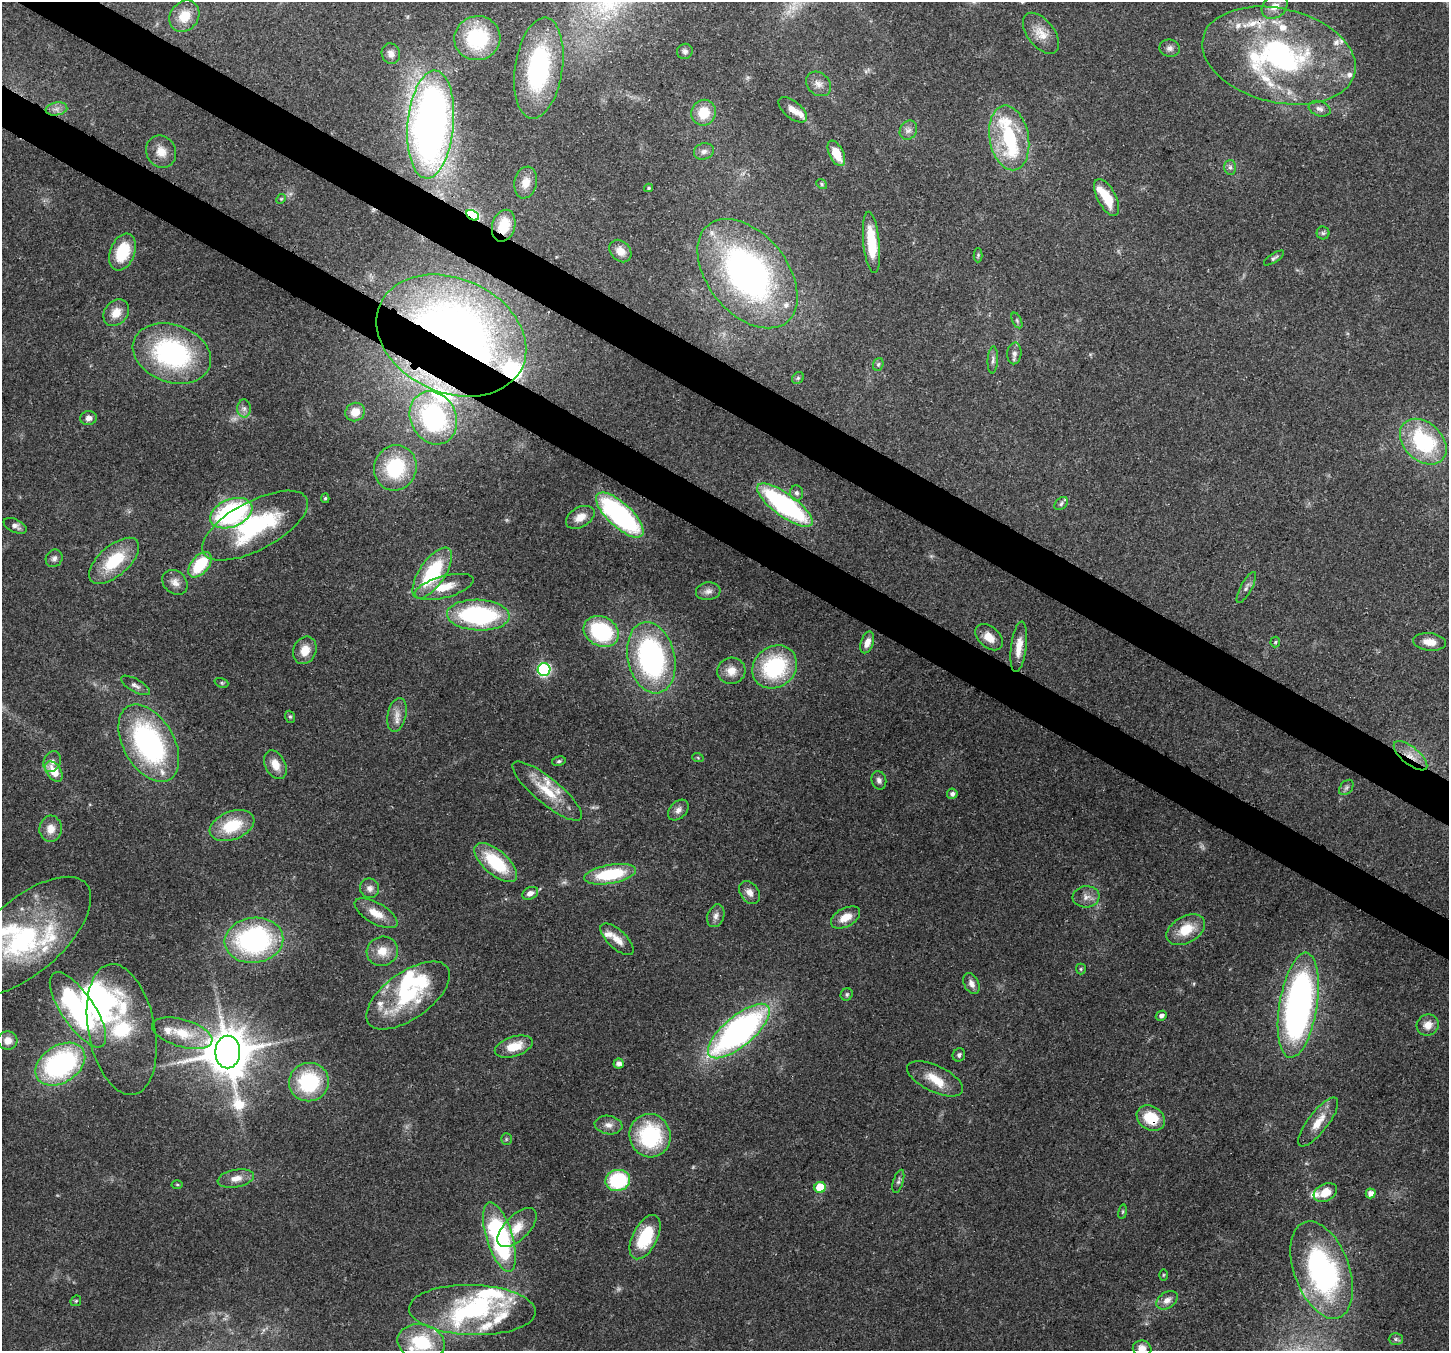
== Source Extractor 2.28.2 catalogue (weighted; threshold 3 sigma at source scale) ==
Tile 11 of 4 x 4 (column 3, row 3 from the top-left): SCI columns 2973-4419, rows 1708-3056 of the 5938 x 6042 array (HDU 1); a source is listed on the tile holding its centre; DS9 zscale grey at full resolution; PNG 1451 x 1353 px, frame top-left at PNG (2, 2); each listed source drawn as its Kron ellipse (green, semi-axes under 4 px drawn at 4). Shown black and unused: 6% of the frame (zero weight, under 3 of 4 exposures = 8% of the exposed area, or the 3 px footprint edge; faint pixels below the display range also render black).
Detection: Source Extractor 2.28.2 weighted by HDU 2 'WHT'; one run over the whole footprint, this tile lists its part. Background 0.103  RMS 0.004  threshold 0.0181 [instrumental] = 3 sigma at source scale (4.5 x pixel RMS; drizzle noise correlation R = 1.50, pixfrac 1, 0.0396/0.0396 arcsec/px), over >= 5 px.
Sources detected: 198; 3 too faint to see at this stretch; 8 inside a brighter object's white glare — neither listed nor drawn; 34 inside a brighter listed object's ellipse — not listed separately; the other 153 listed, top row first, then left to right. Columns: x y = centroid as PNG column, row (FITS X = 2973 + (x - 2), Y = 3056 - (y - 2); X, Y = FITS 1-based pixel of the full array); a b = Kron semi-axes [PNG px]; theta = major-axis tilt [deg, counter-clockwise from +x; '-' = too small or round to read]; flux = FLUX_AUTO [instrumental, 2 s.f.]
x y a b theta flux
1275 6 14 11 39 4.1
184 16 17 14 52 8.2
1041 33 24 13 -52 6.4
477 38 23 22 - 31
1170 48 10 8 -9 1.7
685 51 8 7 - 1.3
391 54 10 9 - 2.8
1279 56 78 47 -13 100
539 68 51 24 82 59
818 84 14 11 -42 3.1
56 109 11 6 9 2.1
1320 109 11 7 -19 2
793 110 17 8 -39 3.2
704 113 13 12 - 9.5
431 124 54 23 85 280
908 130 10 8 57 2
1009 138 32 19 -80 26
704 151 10 8 15 1.9
161 152 16 14 -60 5.3
836 153 14 7 -63 8.5
1230 167 7 6 - 1.2
526 183 16 11 78 5.1
822 184 6 4 -39 0.6
648 188 4 3 - 0.62
1107 197 20 9 -62 11
281 199 5 4 - 0.47
473 215 7 4 -29 61
504 226 16 11 74 10
1323 233 6 6 - 0.89
871 242 31 8 -84 15
620 251 12 9 -47 4.5
123 252 19 12 68 15
978 255 7 4 90 0.6
1274 258 11 4 33 0.96
747 274 62 39 -51 150
116 313 15 11 52 5.4
1017 321 8 4 -64 0.67
451 336 78 57 -24 330
172 353 40 28 -20 67
1014 353 11 7 84 1.9
993 360 13 5 87 1.3
878 364 6 5 - 0.83
798 378 6 5 - 0.78
244 408 9 7 -90 1.7
355 412 10 9 - 5.6
89 418 8 7 - 1.8
433 418 27 23 -64 63
1423 442 26 19 -43 41
395 468 23 21 70 30
796 493 7 6 - 1.5
325 498 5 4 - 0.63
1061 504 8 5 43 0.97
785 505 33 11 -36 75
231 513 22 13 23 66
620 515 30 12 -43 74
580 517 15 10 29 4.8
15 526 12 6 -25 2
255 526 58 24 28 49
54 558 9 8 - 1.6
114 561 30 15 41 20
200 565 15 8 50 18
432 573 29 13 56 31
175 582 14 11 -41 3.1
444 587 30 11 15 9
1246 587 17 5 61 1.5
708 591 12 9 6 2.1
478 615 31 15 -2 57
601 631 18 14 -28 37
989 637 16 10 -42 5.5
867 642 11 6 71 3.3
1275 642 5 5 - 0.58
1430 642 16 8 -6 4.9
1019 647 25 7 83 5.6
305 650 14 11 67 5.5
651 658 36 23 -77 84
775 667 23 20 38 40
544 670 6 6 - 65
731 671 14 13 - 5.5
221 683 7 4 -21 0.65
135 685 16 6 -30 1.9
397 715 17 9 77 3.9
290 717 6 5 - 0.63
149 743 42 25 -60 81
1411 756 20 8 -39 5.5
698 758 6 3 -20 0.45
559 761 7 4 10 0.78
52 762 10 8 67 2.1
275 765 15 10 -63 5.2
54 771 11 7 -54 7.6
879 780 9 7 -75 1.7
1346 787 9 6 49 1
547 791 44 12 -39 14
952 794 5 5 - 1.5
678 810 12 8 46 2.2
232 826 23 14 22 17
51 829 13 11 85 4.7
496 863 26 12 -41 23
610 874 26 9 10 25
370 888 10 9 - 2.3
749 892 12 9 -55 2.8
530 893 8 6 25 2.7
1086 897 13 10 5 3.1
376 913 24 10 -30 6.7
716 916 12 8 69 2.2
845 918 16 9 28 6
1186 930 21 13 30 10
25 936 81 37 41 62
617 939 21 9 -43 4.8
254 940 29 22 7 79
382 951 16 14 22 6.3
1081 969 5 5 - 0.55
971 984 11 7 -64 2.3
847 994 6 5 - 0.8
408 996 48 23 36 35
1298 1005 53 19 81 170
78 1010 44 16 -56 94
1161 1016 6 4 27 1.5
1428 1025 11 10 - 4.1
122 1029 66 33 -79 32
739 1031 38 15 40 150
182 1033 31 13 -16 12
8 1041 10 9 - 3.7
514 1047 19 10 18 8.8
228 1052 16 12 90 1600
959 1055 7 6 - 1.2
60 1064 27 18 33 75
619 1064 5 5 - 2.1
935 1079 30 13 -26 8.6
309 1082 20 19 - 31
1151 1118 15 12 -32 12
1318 1122 30 10 52 7.2
608 1125 14 9 -9 2.9
650 1136 22 20 -75 37
506 1139 6 5 - 0.6
236 1178 18 9 11 4.3
618 1180 12 10 12 31
898 1181 12 5 73 1.2
177 1185 5 3 - 0.45
820 1187 6 5 - 12
1325 1193 12 8 27 6.1
1371 1193 5 5 - 2.5
1123 1212 7 4 81 0.61
517 1228 25 12 45 7.7
499 1237 36 13 -73 73
645 1237 24 12 63 21
1322 1270 51 27 -70 87
1163 1275 5 3 - 0.45
1167 1300 12 8 34 3.1
76 1301 6 5 - 0.57
472 1310 63 25 -2 43
1396 1339 7 6 - 0.95
421 1342 24 18 -13 23
1142 1348 9 8 - 3.5
Overlapping masked pixels (flux is a lower limit): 11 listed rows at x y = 1279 56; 473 215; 504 226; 451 336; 433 418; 620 515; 1411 756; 408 996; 228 1052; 1151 1118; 650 1136
Isophote crosses this tile's border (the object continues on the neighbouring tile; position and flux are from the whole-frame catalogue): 3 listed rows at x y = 25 936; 421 1342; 1142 1348